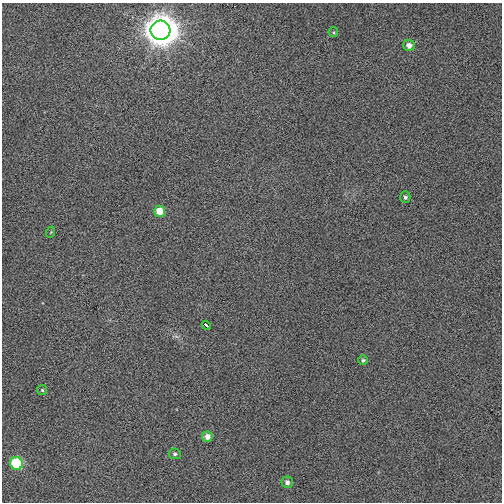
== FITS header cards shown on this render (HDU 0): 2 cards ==
NAXIS1  =                  500
NAXIS2  =                  500

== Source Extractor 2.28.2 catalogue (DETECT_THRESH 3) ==
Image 500 x 500 px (HDU 0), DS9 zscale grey, 1 PNG px = 1 image px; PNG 504 x 504 px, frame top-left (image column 1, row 500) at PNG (2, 3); each listed source drawn as its Kron ellipse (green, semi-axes under 4 px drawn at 4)
Background 4.49e-04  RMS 0.0089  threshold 0.0267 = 3 sigma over >= 5 px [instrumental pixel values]
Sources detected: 13; all 13 listed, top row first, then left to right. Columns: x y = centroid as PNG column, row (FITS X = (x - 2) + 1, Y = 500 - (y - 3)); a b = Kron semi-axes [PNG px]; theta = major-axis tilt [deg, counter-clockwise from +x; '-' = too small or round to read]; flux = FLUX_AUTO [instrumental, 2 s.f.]
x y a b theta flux
160 30 10 9 - 1400
333 32 5 4 - 0.68
409 45 6 5 - 3.7
405 197 6 5 - 1.4
160 211 5 5 - 9.1
51 232 6 3 71 0.55
206 325 4 3 - 3
363 360 5 4 - 1
42 390 5 5 - 0.8
207 437 5 5 - 4.3
175 454 6 5 - 1.2
16 463 6 6 - 31
287 482 6 5 - 2.4